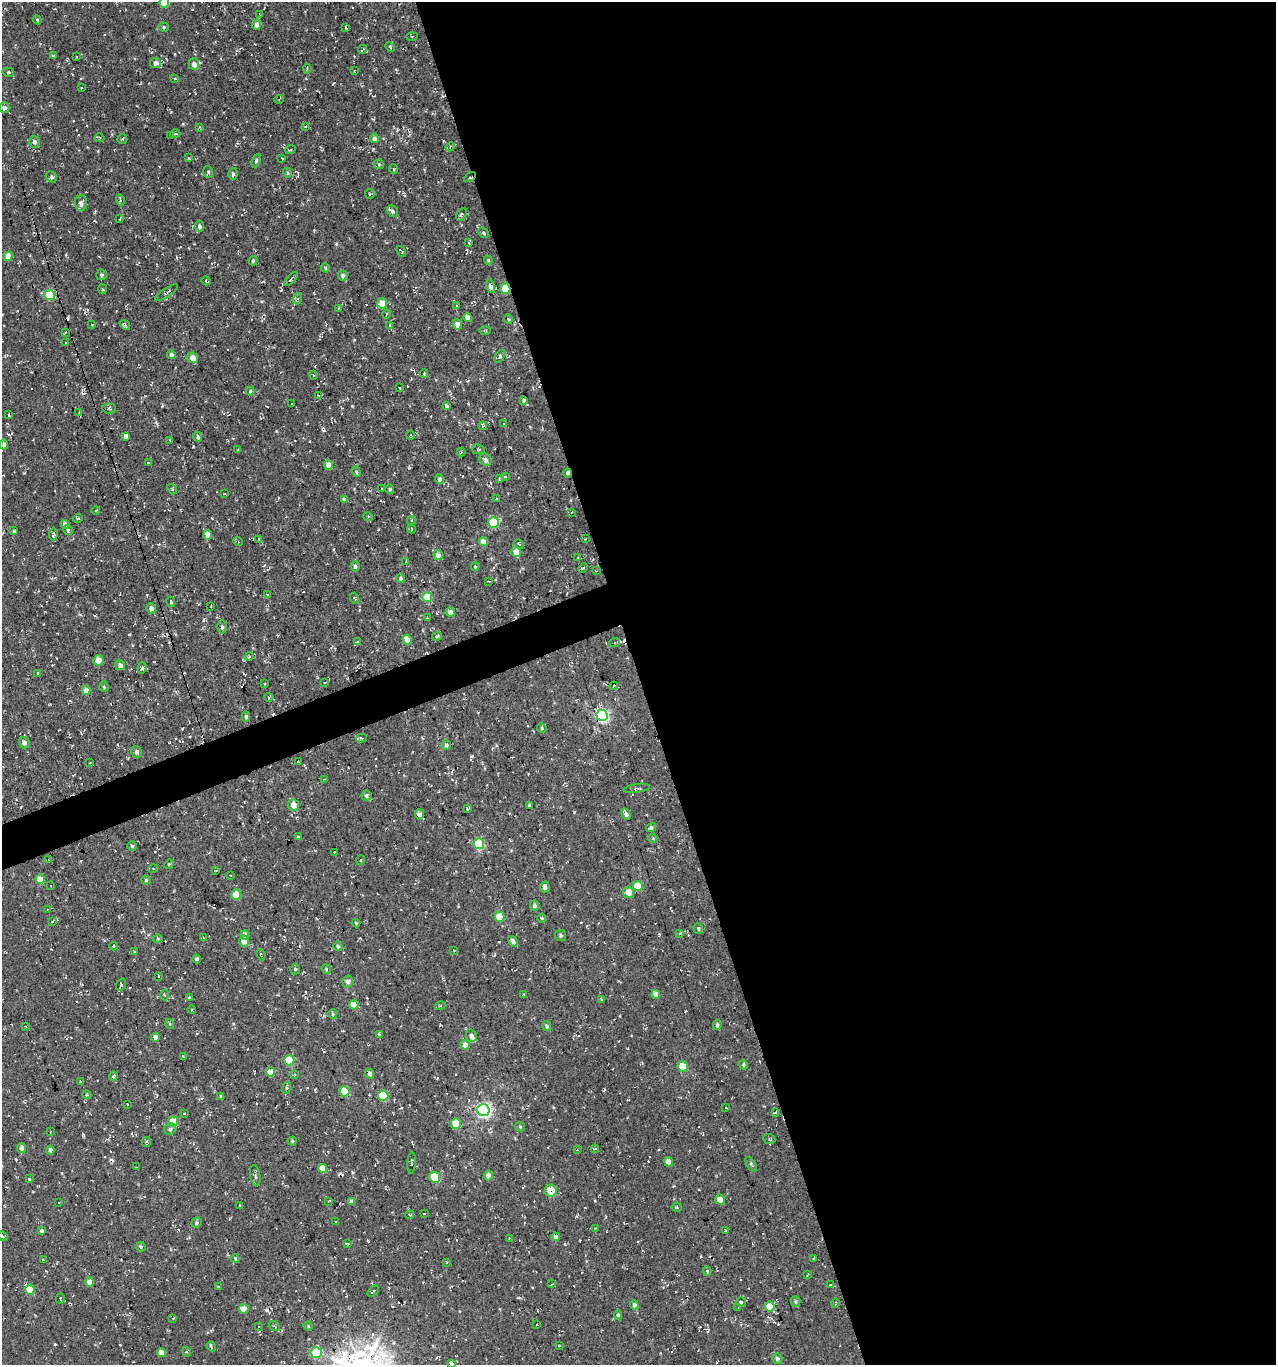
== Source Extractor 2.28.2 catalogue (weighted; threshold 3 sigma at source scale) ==
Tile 8 of 4 x 4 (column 4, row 2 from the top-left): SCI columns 3946-5219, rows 2727-4089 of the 5286 x 5452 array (HDU 1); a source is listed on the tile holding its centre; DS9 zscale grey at full resolution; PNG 1278 x 1367 px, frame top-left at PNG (2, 2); each listed source drawn as its Kron ellipse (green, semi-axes under 4 px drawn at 4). Shown black and unused: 52% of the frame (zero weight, under 3 of 4 exposures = <1% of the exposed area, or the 3 px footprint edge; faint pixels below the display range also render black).
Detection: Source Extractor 2.28.2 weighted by HDU 2 'WHT'; one run over the whole footprint, this tile lists its part. Background 0.00481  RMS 0.0052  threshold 0.0233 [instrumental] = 3 sigma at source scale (4.5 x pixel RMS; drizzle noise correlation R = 1.50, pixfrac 1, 0.0396/0.0396 arcsec/px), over >= 5 px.
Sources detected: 376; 37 cosmic-ray / hot-pixel residue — neither listed nor drawn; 3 inside a brighter listed object's ellipse — not listed separately; the other 336 listed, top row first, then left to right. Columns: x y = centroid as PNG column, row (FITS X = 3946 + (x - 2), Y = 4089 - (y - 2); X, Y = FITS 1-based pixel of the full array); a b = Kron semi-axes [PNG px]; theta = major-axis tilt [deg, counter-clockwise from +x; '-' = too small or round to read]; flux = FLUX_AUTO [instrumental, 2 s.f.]
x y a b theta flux
164 3 5 5 - 16
260 14 3 2 - 0.32
37 20 4 4 - 0.56
256 25 5 4 - 2.3
164 27 5 4 - 0.7
346 27 3 2 - 0.64
412 36 6 4 2 0.51
390 47 5 4 - 0.87
363 49 5 2 - 0.73
53 56 4 3 - 0.57
76 57 3 2 - 0.31
155 63 5 5 - 2.8
194 64 5 5 - 2.2
307 69 5 3 - 0.58
355 71 4 2 - 0.36
8 72 6 4 -13 0.64
175 79 3 2 - 0.77
81 88 2 2 - 0.29
279 99 5 2 - 0.5
4 108 5 5 - 1.8
200 127 4 2 - 0.46
305 127 4 3 - 0.52
175 133 5 3 - 0.64
171 136 3 2 - 0.5
100 138 5 3 - 0.68
374 138 5 4 - 1.9
122 139 5 5 - 0.64
34 142 6 5 - 1.6
450 147 5 3 - 0.52
290 150 5 3 - 0.42
189 158 3 3 - 0.46
282 158 3 2 - 0.54
256 161 7 3 67 0.69
379 164 5 5 - 0.75
393 169 4 3 - 0.6
208 172 6 4 -72 0.76
287 173 5 4 - 0.63
233 174 6 4 -87 1.2
51 177 6 5 - 1
470 177 6 3 30 0.72
370 194 5 4 - 0.73
120 200 6 3 -73 0.57
81 203 8 6 -87 2
392 211 6 5 - 1.2
461 214 6 4 57 0.8
120 219 3 2 - 0.39
199 226 5 4 - 1.6
483 233 6 4 -42 0.8
469 243 4 3 - 0.58
401 251 6 2 -54 0.66
8 256 5 4 - 5
488 260 4 3 - 0.51
253 261 5 3 - 0.76
325 268 5 4 - 0.64
102 275 5 5 - 1
343 275 5 4 - 1.4
291 279 9 4 46 1
206 281 4 2 - 0.65
490 286 7 4 -77 2.5
103 289 5 3 - 0.48
505 289 5 5 - 10
166 293 13 4 34 1.1
50 295 5 5 - 17
297 299 5 3 - 0.73
382 303 5 5 - 7.3
456 306 4 2 - 0.51
338 308 3 3 - 0.44
387 314 4 2 - 0.42
468 317 4 4 - 2.8
508 319 5 3 - 0.43
457 324 5 4 - 2.5
92 325 3 3 - 0.44
125 325 5 3 - 0.79
390 325 3 3 - 0.43
485 331 6 4 1 0.61
65 332 4 3 - 0.49
66 343 3 2 - 0.43
171 354 4 4 - 1.7
500 356 7 4 53 1.1
192 358 5 5 - 3.9
424 374 4 3 - 0.64
313 375 4 3 - 0.41
399 388 3 2 - 0.44
250 391 4 4 - 0.7
318 395 4 3 - 0.53
524 400 3 3 - 0.94
292 403 3 2 - 0.81
446 406 4 3 - 0.96
109 408 7 5 -3 0.9
79 412 3 2 - 0.38
9 415 3 2 - 0.62
504 424 3 2 - 0.32
483 426 4 4 - 0.76
411 435 5 3 - 0.46
126 436 4 3 - 11
198 437 5 4 - 1.2
170 440 3 2 - 0.46
4 444 5 4 - 1.3
478 449 6 5 - 0.69
238 450 3 2 - 0.37
461 452 4 4 - 0.61
485 460 6 5 - 2.1
148 463 2 2 - 0.33
328 465 5 4 - 4.1
356 472 5 4 - 0.78
567 473 4 3 - 3
505 477 3 3 - 0.47
499 478 3 3 - 0.65
440 479 5 4 - 1.3
172 489 6 3 -47 0.59
382 489 3 2 - 0.7
390 489 4 4 - 0.6
224 494 2 2 - 0.35
344 499 4 3 - 1.1
496 499 3 2 - 0.42
96 510 4 3 - 0.47
571 512 3 2 - 0.41
368 516 5 3 - 0.48
78 518 5 3 - 0.51
411 520 4 3 - 0.42
494 522 5 5 - 25
65 524 5 4 - 2
412 529 4 3 - 0.39
68 530 5 4 - 1
14 531 4 3 - 0.73
53 534 6 4 83 0.99
208 535 5 4 - 4.2
259 539 3 3 - 0.48
585 539 3 2 - 0.38
238 541 5 3 - 0.54
483 542 4 4 - 4.1
519 544 5 3 - 0.61
516 552 5 5 - 4.5
438 555 5 4 - 3
578 558 4 3 - 0.46
406 562 4 2 - 0.76
355 566 5 4 - 1.4
475 566 4 3 - 0.64
583 568 5 3 - 0.47
596 571 3 3 - 0.32
401 578 5 4 - 1.1
488 581 4 2 - 0.39
267 594 3 2 - 0.34
427 597 5 5 - 14
355 598 6 3 -70 0.58
171 602 5 3 - 0.73
211 606 2 2 - 0.44
151 608 5 5 - 2.6
450 612 4 4 - 4
427 618 4 4 - 0.58
222 627 6 4 -88 1.1
437 636 5 4 - 0.87
407 640 5 4 - 4.6
357 642 4 2 - 0.4
614 643 5 4 - 0.74
249 656 5 3 - 0.49
98 660 5 5 - 5.7
120 665 5 4 - 2.3
142 668 6 4 76 0.76
38 673 4 3 - 0.38
325 682 3 2 - 0.34
265 684 3 2 - 0.38
614 686 4 3 - 0.87
104 687 5 4 - 0.66
86 690 4 4 - 4.2
269 697 4 2 - 0.65
602 715 6 5 - 81
246 717 5 4 - 1.3
542 728 5 4 - 0.73
361 738 5 4 - 0.67
24 743 6 5 - 1.9
446 745 5 4 - 1.4
136 752 6 5 - 1.4
298 762 3 2 - 0.49
90 763 3 2 - 0.58
324 779 2 2 - 0.28
637 788 13 2 8 0.69
366 796 5 5 - 1.2
293 805 6 5 - 4.6
530 805 3 3 - 0.79
468 809 4 3 - 0.65
420 814 5 4 - 2.8
626 814 6 3 -62 2.1
651 828 5 4 - 1.3
298 837 3 2 - 0.44
653 838 4 4 - 0.59
479 844 5 5 - 25
132 846 5 5 - 0.82
334 852 3 2 - 0.42
48 860 4 3 - 0.43
361 860 5 3 - 0.49
169 864 5 4 - 0.57
153 869 5 3 - 0.52
216 870 3 2 - 0.35
230 875 2 2 - 0.36
40 879 4 4 - 8.3
146 880 4 4 - 0.78
50 886 3 3 - 1.4
638 886 5 5 - 13
545 887 5 5 - 1.8
628 892 6 5 - 4.5
236 895 5 5 - 6.2
534 905 5 4 - 1.4
47 909 2 2 - 0.33
500 917 5 5 - 10
542 918 4 4 - 0.52
52 921 4 3 - 0.37
356 923 4 3 - 0.52
698 929 5 4 - 0.83
680 934 3 2 - 0.82
245 935 4 4 - 3.2
561 935 5 5 - 1
203 937 3 2 - 0.36
158 938 5 3 - 0.48
244 941 5 5 - 4.3
513 941 6 4 -59 2.3
114 946 4 3 - 0.41
338 946 5 4 - 1.1
453 950 3 2 - 0.35
135 952 4 4 - 0.62
261 955 6 2 -67 0.46
197 959 4 3 - 1.4
295 969 5 4 - 0.93
326 969 5 4 - 0.69
158 976 3 3 - 4.4
348 981 6 5 - 1.9
121 985 6 4 70 0.68
524 994 3 2 - 0.54
656 994 4 4 - 3.2
165 995 5 3 - 0.59
189 998 4 4 - 0.66
601 999 3 2 - 0.45
354 1005 4 4 - 9.3
440 1006 5 3 - 0.59
192 1010 4 3 - 0.46
333 1014 5 4 - 0.67
170 1024 5 3 - 0.53
717 1025 5 4 - 1
25 1026 4 2 - 0.49
547 1026 5 4 - 1.1
379 1034 4 3 - 0.76
471 1036 6 5 - 2
156 1037 4 4 - 2.9
465 1045 5 4 - 2.7
183 1056 4 2 - 0.43
289 1060 5 5 - 22
743 1065 5 4 - 0.71
683 1066 5 5 - 15
270 1072 5 4 - 7.4
295 1074 4 3 - 0.5
370 1074 5 4 - 1.6
113 1076 5 4 - 0.6
80 1081 3 3 - 0.4
286 1088 6 4 72 0.89
345 1091 5 5 - 19
87 1095 4 3 - 0.48
221 1096 3 3 - 1.4
383 1096 5 5 - 20
127 1104 2 2 - 0.33
726 1107 2 2 - 0.38
483 1110 6 6 - 130
775 1112 4 2 - 0.5
184 1114 3 2 - 0.36
173 1121 5 5 - 8.4
456 1124 5 5 - 8.1
520 1127 5 4 - 0.69
170 1129 6 5 - 1.3
50 1132 3 2 - 0.31
769 1139 6 5 - 0.81
292 1141 4 4 - 0.71
146 1142 5 3 - 0.75
21 1148 5 4 - 1.6
595 1149 4 3 - 0.56
50 1150 4 4 - 1.6
577 1150 4 3 - 0.4
669 1162 5 4 - 4.3
412 1163 10 3 86 0.77
751 1164 8 3 -58 0.75
137 1167 2 2 - 0.49
323 1168 4 4 - 6.8
255 1176 11 5 -79 1.2
488 1176 5 4 - 2.6
435 1177 5 5 - 18
29 1179 4 3 - 0.47
551 1191 6 5 - 9.3
720 1200 5 5 - 4.1
328 1201 3 2 - 0.44
351 1201 4 4 - 2.5
59 1202 2 2 - 0.37
240 1205 3 2 - 0.41
677 1207 5 3 - 0.53
424 1213 3 2 - 0.53
410 1215 4 3 - 0.5
336 1222 3 2 - 0.3
196 1223 5 4 - 0.94
595 1228 3 3 - 0.41
725 1230 4 2 - 0.39
42 1231 4 4 - 0.94
3 1236 5 2 - 0.42
556 1237 4 4 - 2.1
509 1238 2 2 - 0.32
348 1243 3 3 - 0.82
141 1247 5 4 - 0.86
814 1258 4 2 - 0.37
235 1259 4 3 - 0.58
43 1260 3 3 - 1.5
447 1263 3 3 - 0.51
707 1271 5 4 - 0.77
808 1274 3 3 - 0.4
90 1282 4 4 - 4.7
552 1284 4 3 - 0.65
830 1285 3 3 - 0.47
218 1286 4 2 - 0.38
30 1290 5 5 - 8.3
373 1291 6 3 42 0.68
60 1298 5 4 - 0.58
741 1302 5 5 - 0.97
796 1302 5 4 - 0.76
835 1303 4 3 - 0.44
634 1305 4 4 - 1.5
770 1307 5 5 - 8
738 1308 3 2 - 0.48
244 1309 5 4 - 4.4
618 1315 4 4 - 0.91
173 1318 4 2 - 0.39
537 1324 3 2 - 0.35
258 1326 3 3 - 0.84
274 1326 5 3 - 0.81
308 1326 5 4 - 0.51
211 1346 5 3 - 1.2
559 1346 3 2 - 0.39
161 1352 4 4 - 2.6
187 1352 5 3 - 0.56
316 1353 5 5 - 24
777 1359 5 5 - 1.3
451 1363 4 3 - 23
Overlapping masked pixels (flux is a lower limit): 4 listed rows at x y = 470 177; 505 289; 567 473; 551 1191
Isophote crosses this tile's border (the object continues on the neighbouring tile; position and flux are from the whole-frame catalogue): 2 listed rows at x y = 164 3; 451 1363
Unlisted compact peaks at least as high as the median listed source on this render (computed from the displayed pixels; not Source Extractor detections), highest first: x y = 55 1344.